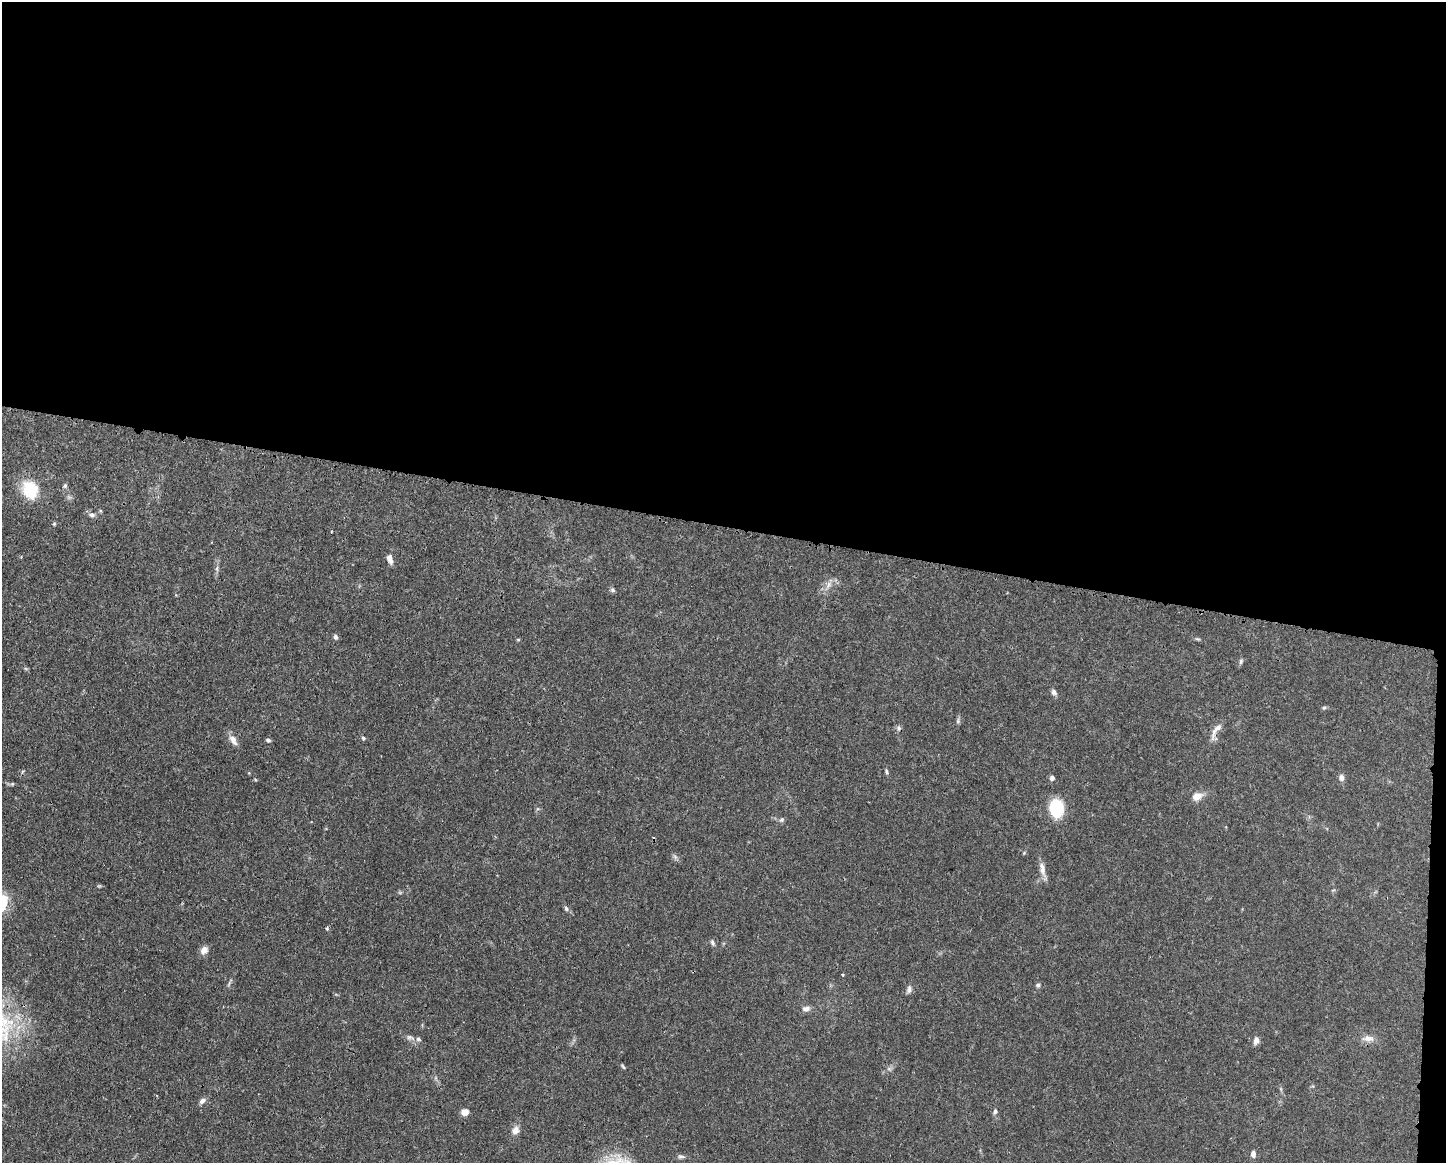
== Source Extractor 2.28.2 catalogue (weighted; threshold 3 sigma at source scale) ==
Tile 3 of 3 x 4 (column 3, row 1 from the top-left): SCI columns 3005-4448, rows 3489-4649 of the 4674 x 4656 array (HDU 1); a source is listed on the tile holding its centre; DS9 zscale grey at full resolution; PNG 1448 x 1165 px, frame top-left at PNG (2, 2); no overlay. Shown black and unused: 46% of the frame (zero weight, under 3 of 4 exposures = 1% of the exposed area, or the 3 px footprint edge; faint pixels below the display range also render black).
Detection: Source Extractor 2.28.2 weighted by HDU 2 'WHT'; one run over the whole footprint, this tile lists its part. Background 0.0441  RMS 0.0029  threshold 0.0131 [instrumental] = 3 sigma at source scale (4.5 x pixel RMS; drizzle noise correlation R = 1.50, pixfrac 1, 0.05/0.05 arcsec/px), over >= 5 px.
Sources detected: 50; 1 cosmic-ray / hot-pixel residue — not listed; the other 49 listed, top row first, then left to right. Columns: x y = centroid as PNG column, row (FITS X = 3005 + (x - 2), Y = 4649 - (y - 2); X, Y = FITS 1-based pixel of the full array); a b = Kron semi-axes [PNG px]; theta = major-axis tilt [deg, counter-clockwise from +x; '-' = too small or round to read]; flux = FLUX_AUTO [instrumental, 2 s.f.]
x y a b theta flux
65 486 6 6 - 0.58
30 490 25 20 -71 9.4
92 515 9 6 -12 0.94
54 524 5 4 - 0.34
390 559 11 6 -72 1.8
217 568 8 4 89 0.68
829 584 8 6 57 1.2
612 590 7 6 - 0.59
335 637 6 6 - 0.73
1197 639 7 4 -18 0.45
518 640 5 3 - 0.27
1241 661 8 5 79 0.58
1054 692 8 6 -54 0.96
1324 708 6 5 - 0.43
958 721 7 5 -81 0.57
1216 730 27 7 59 2.4
363 738 5 5 - 0.48
233 740 14 8 -58 2
268 740 5 4 - 0.64
886 771 8 4 -76 0.5
1052 778 5 5 - 1.1
1341 778 8 6 -83 1.2
12 784 5 5 - 0.35
1197 796 11 8 21 2.9
1056 808 12 9 -87 22
782 820 7 6 - 0.6
1024 853 5 4 - 0.29
1042 869 21 7 -78 2.2
2 907 8 7 - 3
566 908 8 5 -63 0.61
327 929 3 3 - 0.5
712 942 7 5 -66 0.74
204 950 11 9 51 1.6
843 974 3 3 - 0.34
1038 985 6 5 - 0.55
909 989 11 6 81 0.98
806 1009 10 7 9 1.4
4 1036 16 15 - 6.1
409 1037 8 6 -14 0.85
1368 1038 18 8 -5 2.2
418 1039 7 5 -17 0.69
1256 1040 10 6 78 1.4
623 1066 8 3 -54 0.38
202 1101 10 6 39 1.1
995 1111 7 5 79 0.64
465 1112 7 6 - 2.3
515 1130 11 9 47 1.8
1253 1154 8 6 -88 1.1
681 1156 9 6 -1 0.76
Isophote crosses this tile's border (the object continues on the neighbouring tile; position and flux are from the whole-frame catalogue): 2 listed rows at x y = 2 907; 4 1036